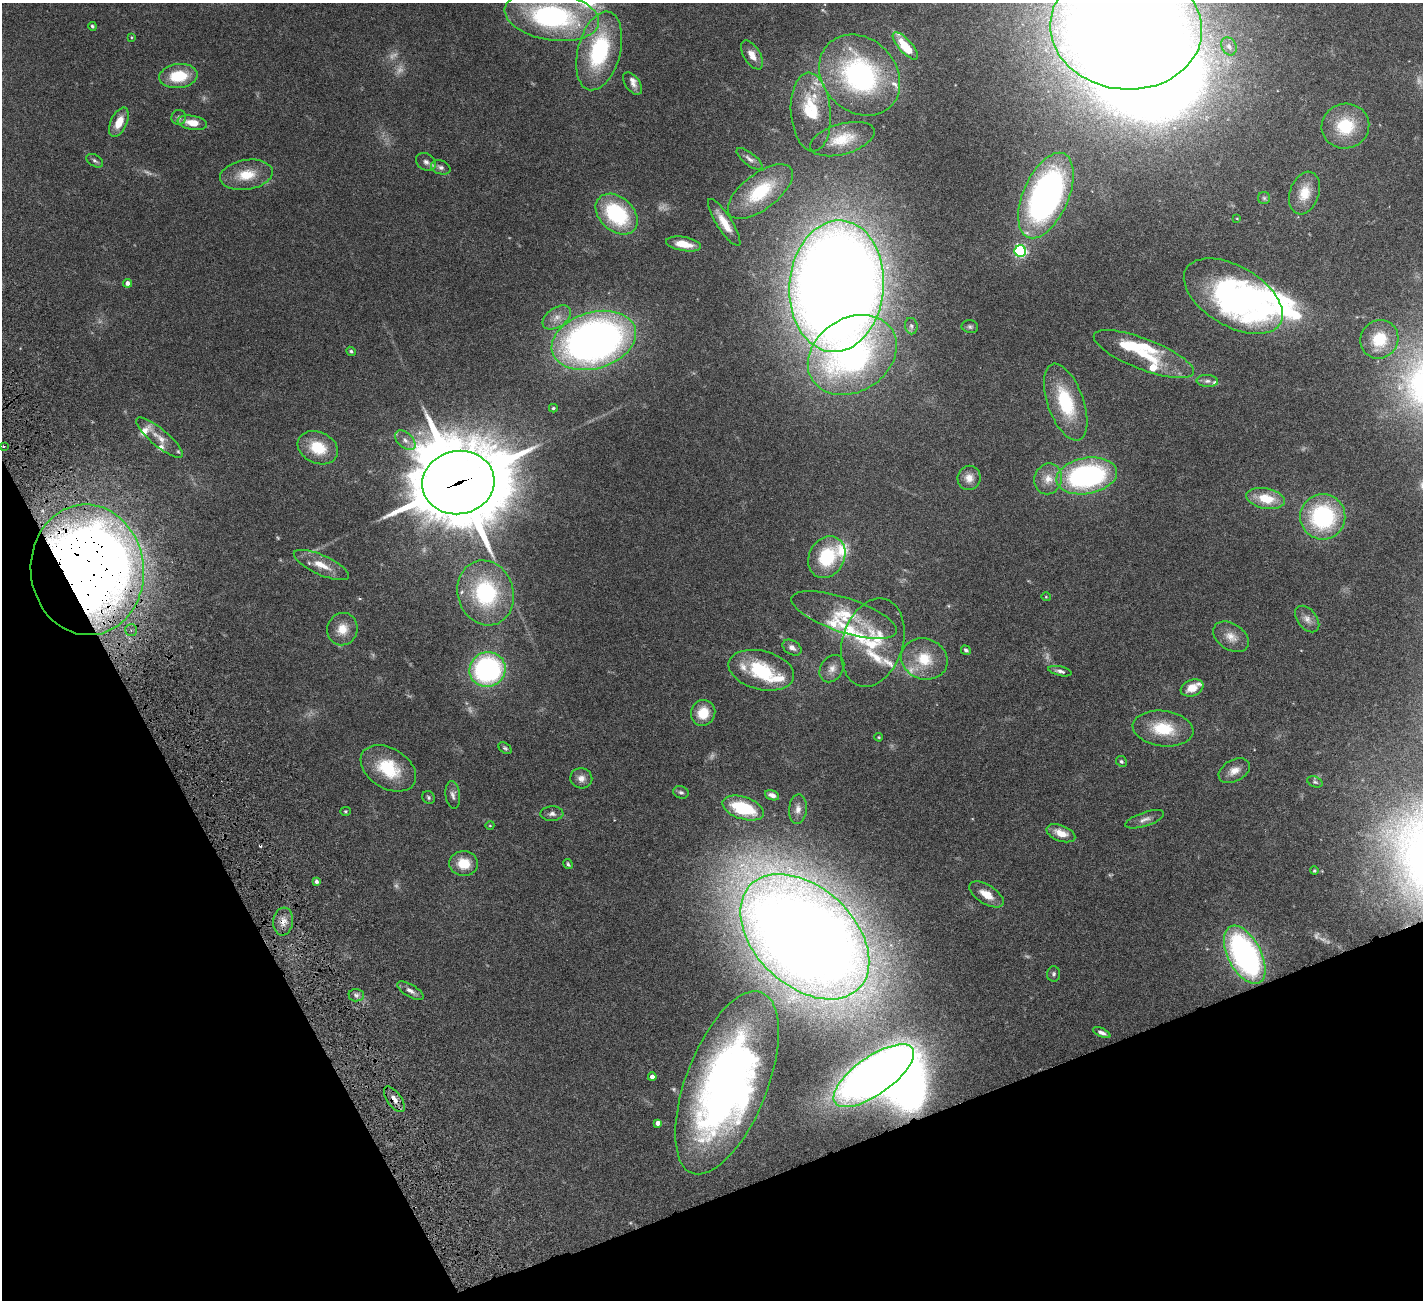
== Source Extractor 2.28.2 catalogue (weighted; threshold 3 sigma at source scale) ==
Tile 14 of 4 x 4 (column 2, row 4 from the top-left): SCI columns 1424-2844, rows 297-1594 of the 5741 x 5679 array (HDU 1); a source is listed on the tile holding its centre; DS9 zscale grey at full resolution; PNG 1425 x 1302 px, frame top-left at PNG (2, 3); each listed source drawn as its Kron ellipse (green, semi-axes under 4 px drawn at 4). Shown black and unused: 21% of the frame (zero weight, under 4 of 8 exposures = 2% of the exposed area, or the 3 px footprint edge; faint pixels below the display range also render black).
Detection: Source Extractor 2.28.2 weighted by HDU 2 'WHT'; one run over the whole footprint, this tile lists its part. Background 0.0766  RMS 0.0028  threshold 0.0113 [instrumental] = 3 sigma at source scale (4.09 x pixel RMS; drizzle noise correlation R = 1.36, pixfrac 0.8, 0.05/0.05 arcsec/px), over >= 5 px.
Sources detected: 157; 14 too faint to see at this stretch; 6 inside a brighter object's white glare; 1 cosmic-ray / hot-pixel residue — neither listed nor drawn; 25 inside a brighter listed object's ellipse — not listed separately; the other 111 listed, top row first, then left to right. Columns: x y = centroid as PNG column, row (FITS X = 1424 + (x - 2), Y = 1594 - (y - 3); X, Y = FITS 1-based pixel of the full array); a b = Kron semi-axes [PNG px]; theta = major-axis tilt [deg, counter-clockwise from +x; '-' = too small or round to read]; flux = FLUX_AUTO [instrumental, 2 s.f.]
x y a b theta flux
552 16 48 24 -9 47
92 26 4 4 - 0.39
1126 28 76 61 -5 900
131 37 4 3 - 0.21
905 46 17 6 -48 5.7
1229 46 9 7 -61 1.2
599 51 40 21 75 26
752 55 16 8 -59 2.5
860 75 44 36 -45 48
178 76 19 12 7 8.7
633 83 13 7 -54 1.2
811 112 39 20 -86 12
179 117 7 7 - 0.77
119 122 15 8 65 4
192 123 15 7 -9 4.1
1345 126 24 22 15 11
842 139 33 15 16 6.5
749 159 15 6 -37 1.2
95 161 9 5 -32 0.64
426 162 10 8 -35 1.1
441 167 10 6 -17 1
246 175 26 15 9 6.6
760 191 38 17 37 12
1304 193 22 14 70 4.9
1046 196 45 22 66 97
1264 198 6 6 - 0.48
617 214 24 17 -42 22
1237 218 3 2 - 0.17
724 222 27 7 -57 4.5
683 244 18 7 -10 4.5
1020 251 6 5 - 45
128 283 4 4 - 1.1
837 286 66 47 85 720
1233 296 54 30 -30 83
557 317 16 9 34 2.4
911 326 8 6 -79 0.67
970 327 8 6 -11 0.64
1379 339 20 18 52 7.8
594 340 43 28 17 160
351 351 5 4 - 0.42
1144 354 53 15 -21 11
852 355 47 36 32 69
1207 381 11 6 -4 0.98
1066 402 40 18 -70 15
553 408 4 4 - 0.34
160 438 29 8 -40 2.9
405 440 12 7 -42 1.6
4 446 3 3 - 0.61
318 448 21 15 -24 8.1
1087 476 30 18 10 52
969 478 12 11 - 2.4
1048 479 15 13 70 3.4
458 483 36 31 10 2800
1265 498 19 10 -11 7
1323 517 22 22 - 29
827 557 22 17 61 13
321 565 30 10 -24 4.5
87 570 65 56 -85 470
486 593 33 28 -73 26
1046 597 5 3 - 0.19
844 615 55 17 -18 10
1307 619 15 9 -51 1.8
342 629 16 15 - 3.9
131 630 6 6 - 0.89
1231 637 19 13 -34 2.9
873 642 45 30 73 15
792 648 10 7 -32 1.4
966 650 5 4 - 0.59
924 659 23 20 -21 8.2
488 669 18 17 - 49
832 669 14 11 55 1.9
761 670 33 19 -14 13
1060 671 12 4 -13 0.87
1192 688 12 8 21 3
703 713 13 12 - 4.9
1163 729 30 17 -7 9.3
879 737 4 3 - 0.25
505 748 7 5 -36 0.44
1121 761 6 5 - 0.47
388 768 30 20 -31 12
1234 771 17 10 29 2.5
581 778 11 10 - 1.6
1315 782 8 5 -22 0.51
681 792 8 6 -16 0.61
453 795 14 7 -83 1.1
772 795 7 4 -19 1.4
428 797 7 6 - 0.48
743 808 21 11 -18 16
798 809 15 9 85 1.7
345 811 5 4 - 0.31
552 814 11 7 2 1.1
1145 819 20 7 18 1.5
490 825 4 3 - 0.18
1061 833 15 8 -20 3.4
464 864 14 12 -5 5.4
568 864 5 3 - 0.42
1314 871 4 4 - 0.29
316 881 4 4 - 0.78
986 894 19 9 -32 3.7
283 921 14 10 83 2.3
805 937 75 49 -43 740
1245 955 31 16 -62 67
1054 974 8 6 88 0.56
410 991 15 6 -30 1.3
356 995 7 6 - 0.71
1102 1033 9 4 -24 0.98
874 1076 47 19 35 250
652 1077 4 4 - 1.2
727 1083 97 41 69 160
394 1099 15 7 -54 2
658 1123 4 4 - 1.3
Overlapping masked pixels (flux is a lower limit): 5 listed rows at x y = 458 483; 87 570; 283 921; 727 1083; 394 1099
Isophote crosses this tile's border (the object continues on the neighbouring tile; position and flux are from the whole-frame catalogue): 2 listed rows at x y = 552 16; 1126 28